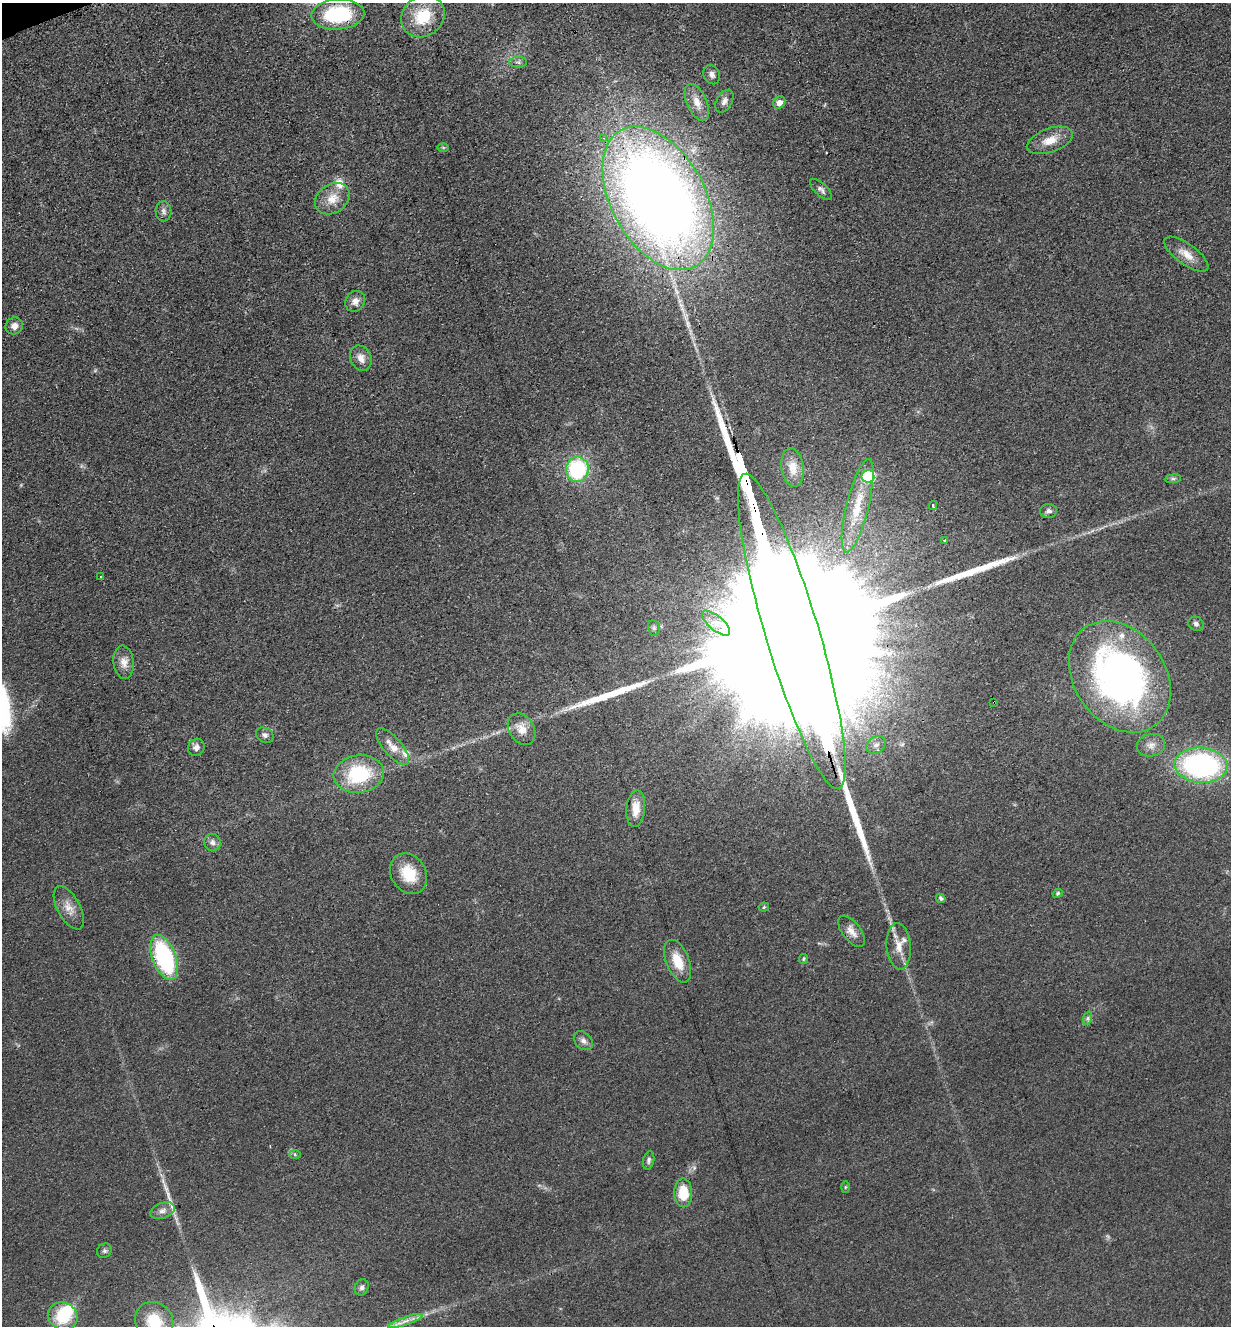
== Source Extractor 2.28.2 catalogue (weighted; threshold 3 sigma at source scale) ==
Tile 11 of 4 x 4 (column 3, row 3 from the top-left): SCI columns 2764-3992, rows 1421-2744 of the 5402 x 5487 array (HDU 1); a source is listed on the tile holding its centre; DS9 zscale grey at full resolution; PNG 1233 x 1328 px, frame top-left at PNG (2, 3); each listed source drawn as its Kron ellipse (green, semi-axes under 4 px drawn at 4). Shown black and unused: <1% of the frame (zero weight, under 3 of 4 exposures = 7% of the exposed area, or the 3 px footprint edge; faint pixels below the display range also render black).
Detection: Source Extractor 2.28.2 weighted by HDU 2 'WHT'; one run over the whole footprint, this tile lists its part. Background 0.0607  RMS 0.0072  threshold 0.0322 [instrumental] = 3 sigma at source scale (4.5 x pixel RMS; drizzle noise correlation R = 1.50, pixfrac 1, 0.05/0.05 arcsec/px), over >= 5 px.
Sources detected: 77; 3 inside a brighter object's white glare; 4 long thin detections or spike segments (spike, bleed or trail) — neither listed nor drawn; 4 inside a brighter listed object's ellipse — not listed separately; the other 66 listed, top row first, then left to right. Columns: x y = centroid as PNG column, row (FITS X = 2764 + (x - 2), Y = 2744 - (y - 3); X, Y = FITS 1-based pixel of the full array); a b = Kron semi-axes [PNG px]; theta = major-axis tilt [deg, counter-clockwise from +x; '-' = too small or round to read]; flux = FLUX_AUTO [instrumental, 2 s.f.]
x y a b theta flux
338 14 26 15 4 61
423 16 23 20 35 27
518 62 9 5 -1 1.9
712 75 10 8 -63 3.5
724 101 12 7 60 4
697 102 20 10 -66 9
779 103 6 5 - 4.9
604 138 4 4 - 0.8
1050 140 24 12 20 11
443 148 6 4 -1 0.96
821 190 14 6 -43 2.7
658 198 78 47 -61 940
332 199 18 14 36 11
163 211 10 8 -87 2.8
1186 254 26 10 -36 9.7
355 301 11 9 55 4.9
14 326 9 8 - 4.6
361 358 13 10 -65 6.1
793 468 19 11 -81 8.5
577 469 12 11 - 63
868 476 6 6 - 72
1173 479 8 4 7 1.3
933 505 4 3 - 1.9
858 506 48 11 76 28
1048 511 8 7 - 2.6
945 541 3 2 - 1.7
101 577 3 3 - 2
716 623 17 7 -40 7
1196 624 8 7 - 2.4
654 628 8 6 -78 1.7
792 631 164 27 -73 170000
124 662 16 10 -83 6.7
1120 677 60 45 -54 290
994 702 2 2 - 0.59
522 729 17 12 -58 9.2
265 735 9 7 -29 2.7
876 745 10 8 34 3.6
1151 745 14 11 11 5.7
196 747 9 8 - 3.9
393 747 23 9 -49 9.4
1201 765 26 17 -4 150
359 774 25 18 8 51
636 809 18 9 84 10
212 843 8 8 - 3.4
409 874 21 17 -57 20
1058 893 5 4 - 1.2
941 898 5 4 - 1.8
764 907 5 4 - 1.1
69 908 24 11 -61 8.9
851 931 18 9 -53 6.4
899 946 23 12 -85 11
164 957 24 12 -69 88
803 959 5 4 - 0.96
678 961 22 11 -69 15
1088 1018 7 4 71 1.7
583 1041 11 8 -43 3.3
295 1154 6 4 -2 1
649 1160 9 5 76 1.9
845 1187 6 4 88 0.86
683 1193 14 9 -89 20
162 1211 13 7 21 4.2
104 1251 7 7 - 1.8
362 1287 8 6 65 2.2
63 1316 15 13 -28 29
154 1321 20 18 -49 22
405 1321 18 4 18 5
Overlapping masked pixels (flux is a lower limit): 4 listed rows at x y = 338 14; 658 198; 792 631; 994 702
Isophote crosses this tile's border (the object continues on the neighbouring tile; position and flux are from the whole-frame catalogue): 1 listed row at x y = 154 1321